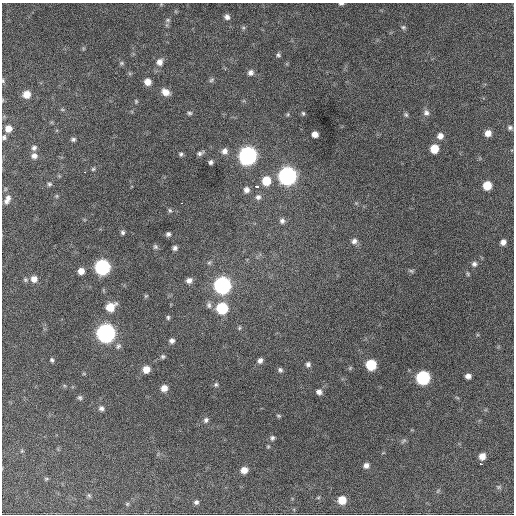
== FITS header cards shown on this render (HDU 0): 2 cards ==
NAXIS1  =                  512 / Axis length
NAXIS2  =                  512 / Axis length

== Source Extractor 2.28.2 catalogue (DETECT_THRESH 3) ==
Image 512 x 512 px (HDU 0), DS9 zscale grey, 1 PNG px = 1 image px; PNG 516 x 516 px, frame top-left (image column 1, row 512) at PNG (2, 3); no overlay
Background 764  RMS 28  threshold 83.1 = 3 sigma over >= 5 px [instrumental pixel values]
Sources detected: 105; all 105 listed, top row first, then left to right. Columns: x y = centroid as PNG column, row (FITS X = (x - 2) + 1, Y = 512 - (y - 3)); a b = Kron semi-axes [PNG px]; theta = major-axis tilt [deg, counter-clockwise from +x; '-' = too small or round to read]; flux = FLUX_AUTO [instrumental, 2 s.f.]
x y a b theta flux
341 4 6 3 0 3400
227 17 6 6 - 7100
168 20 7 5 21 3800
403 27 7 6 - 3500
243 28 6 5 - 2800
278 55 6 5 - 3700
159 62 9 8 - 12000
121 63 7 5 0 3100
250 72 8 7 - 7400
211 80 8 5 28 3600
3 81 6 4 -84 2300
147 82 6 6 - 15000
165 92 9 7 -30 16000
26 94 7 6 - 20000
136 101 6 4 -70 2400
62 109 6 4 -19 2300
189 113 6 4 -3 3300
303 113 6 4 -74 2900
426 113 9 8 - 7500
288 114 5 4 - 2500
406 115 7 5 -56 3400
510 127 7 5 -23 4300
8 128 7 7 - 15000
488 133 6 6 - 14000
315 134 6 5 - 12000
440 136 8 7 - 10000
4 137 6 5 - 4000
73 139 6 5 - 3800
34 148 8 6 42 5700
434 149 7 6 - 34000
224 151 8 7 - 9400
200 153 9 5 23 5000
181 154 5 5 - 3500
34 156 8 7 - 8900
248 156 8 8 - 770000
211 162 4 4 - 4500
93 169 5 5 - 2600
85 172 3 2 - 3500
287 176 8 8 - 780000
266 181 8 8 - 38000
49 184 6 5 - 3700
487 185 7 6 - 36000
256 186 4 3 - 69000
246 190 7 7 - 8200
57 196 6 4 90 2300
258 197 7 7 - 6400
7 199 13 7 64 10000
181 203 2 2 - 3200
170 210 6 5 - 3000
282 221 7 7 - 5900
123 232 6 5 - 4000
168 234 5 5 - 4500
354 241 8 7 - 8000
503 242 6 5 - 9000
155 247 7 6 - 3900
175 248 5 5 - 5300
209 263 6 5 - 3000
474 264 7 7 - 5900
102 267 8 8 - 400000
81 271 6 6 - 14000
411 271 7 5 -29 3200
34 279 7 7 - 13000
25 280 6 5 - 3100
189 280 7 6 - 8500
222 285 8 8 - 620000
146 296 6 4 43 2200
209 305 9 7 -88 6200
110 307 8 7 - 37000
222 308 8 7 - 110000
168 317 6 4 -90 2900
239 328 5 5 - 2500
106 333 8 8 - 930000
172 340 6 5 - 6400
118 346 8 6 60 4600
163 356 6 6 - 3400
52 360 5 5 - 3300
260 360 6 6 - 7200
308 364 6 6 - 5400
371 365 7 7 - 80000
146 369 6 6 - 20000
280 370 7 6 - 4200
468 376 5 5 - 8300
423 378 8 7 - 230000
216 385 6 5 - 3600
164 388 6 6 - 15000
319 392 6 6 - 7300
80 398 6 6 - 3700
101 408 7 6 - 5700
278 416 6 4 -20 2500
206 420 8 6 51 5100
272 438 7 6 - 4400
404 441 9 5 38 3700
268 446 5 4 - 2000
22 451 5 4 - 2000
482 456 6 5 - 15000
481 464 3 2 - 4600
366 465 6 6 - 8200
244 470 7 6 - 16000
46 479 5 5 - 2400
498 487 7 5 -20 3300
438 491 8 3 45 2200
89 495 7 5 -63 3100
342 500 7 7 - 33000
196 502 5 5 - 4600
127 504 6 5 - 2400
At the frame edge (FLAGS 8, measured only in part): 4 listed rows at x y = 341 4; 3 81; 26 94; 4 137